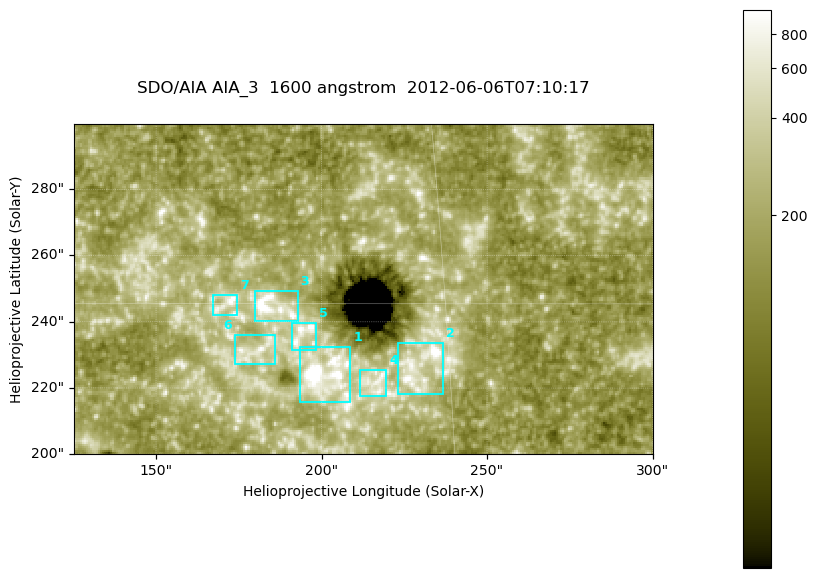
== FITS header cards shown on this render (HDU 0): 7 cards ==
TELESCOP= 'SDO/AIA '
INSTRUME= 'AIA_3   '
WAVELNTH=                 1600
WAVEUNIT= 'angstrom'
DATE-OBS= '2012-06-06T07:10:17.12'
CTYPE1  = 'HPLN-TAN'
CTYPE2  = 'HPLT-TAN'

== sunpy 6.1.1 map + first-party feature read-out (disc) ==
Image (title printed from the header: SDO/AIA AIA_3  1600 angstrom  2012-06-06T07:10:17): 287 x 164 px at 0.609 arcsec/px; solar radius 946 arcsec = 1552 px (partial field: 0.6% of the solar disc is inside the frame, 100% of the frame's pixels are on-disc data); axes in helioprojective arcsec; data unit not stated in the header (colour bar unlabelled)
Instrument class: DISC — disc imager (sunpy class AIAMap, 1600 A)
Bright regions (active regions / flare kernels): reference = the on-disc median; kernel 3 px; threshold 5 sigma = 333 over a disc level ~182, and >= 1.15x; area >= 47 px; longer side >= 3 px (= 1.8 arcsec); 7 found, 7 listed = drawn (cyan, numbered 1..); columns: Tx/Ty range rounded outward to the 2 arcsec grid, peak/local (2 s.f.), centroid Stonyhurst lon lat
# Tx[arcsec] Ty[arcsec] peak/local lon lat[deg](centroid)
1 192..210 216..232 22 +13 +14
2 222..238 218..234 6.2 +14 +14
3 180..194 240..250 9.7 +12 +15
4 210..220 216..226 4.2 +14 +14
5 190..198 230..240 5.5 +12 +14
6 174..186 226..236 4.2 +11 +14
7 166..176 242..248 5.2 +11 +15